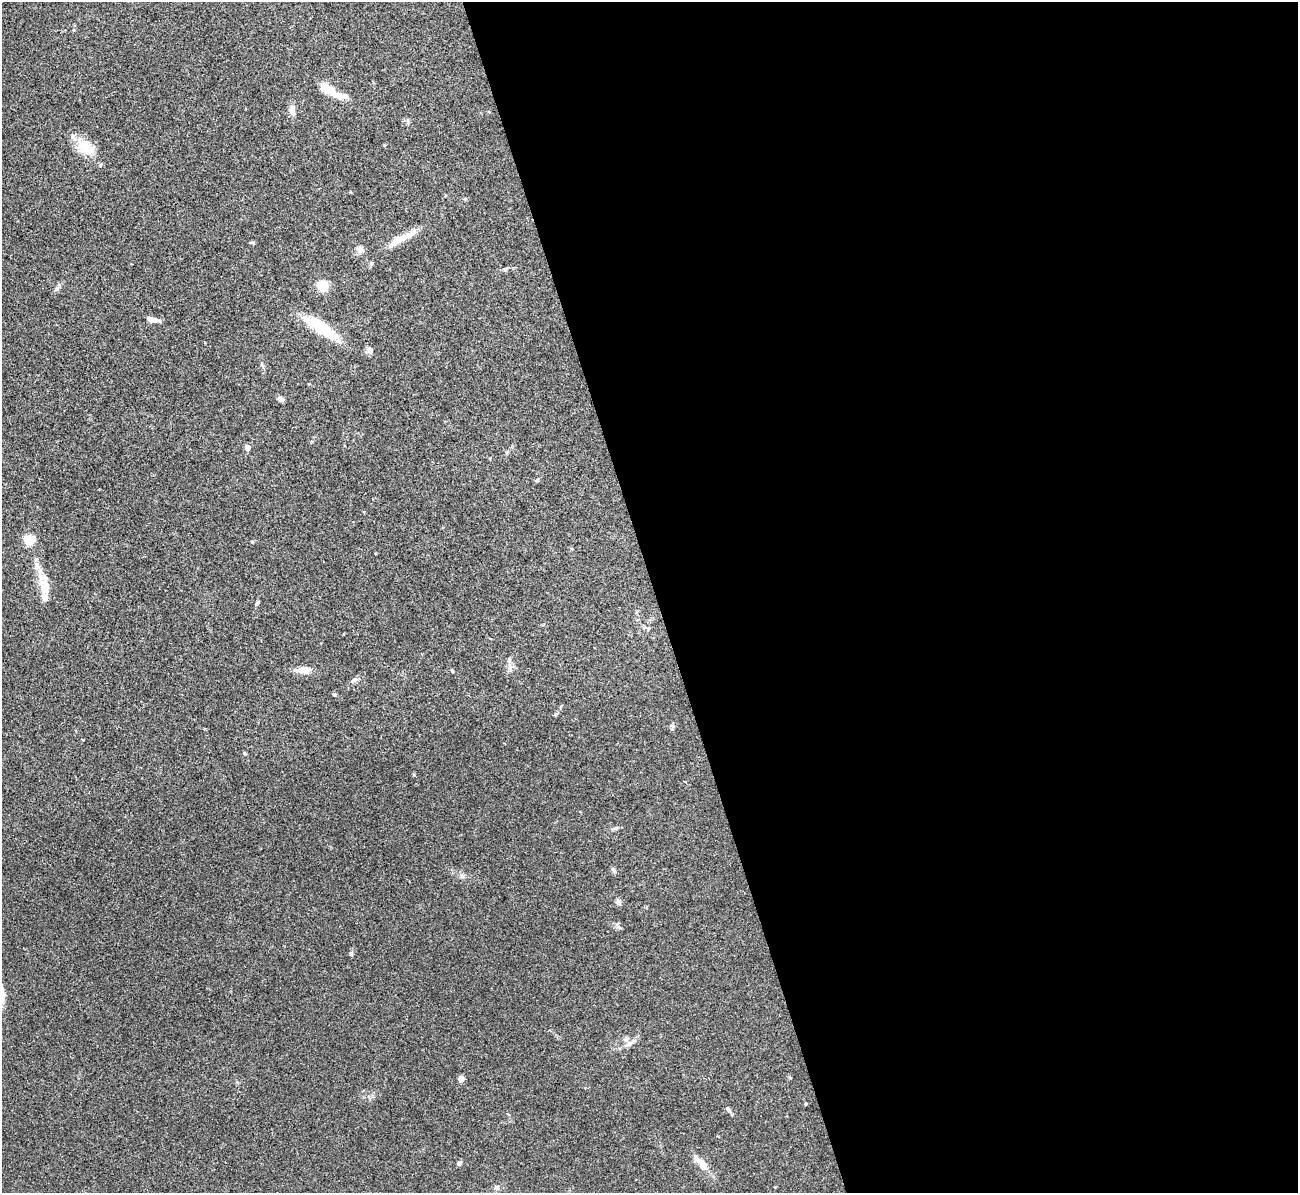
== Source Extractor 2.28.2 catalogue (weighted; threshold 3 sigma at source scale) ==
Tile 8 of 4 x 4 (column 4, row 2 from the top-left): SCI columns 3892-5187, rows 2527-3717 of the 5190 x 5175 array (HDU 1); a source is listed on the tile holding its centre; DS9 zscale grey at full resolution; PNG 1300 x 1195 px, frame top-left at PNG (2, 2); no overlay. Shown black and unused: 50% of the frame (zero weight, under 3 of 4 exposures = <1% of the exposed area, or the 3 px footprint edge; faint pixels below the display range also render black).
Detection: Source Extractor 2.28.2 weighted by HDU 2 'WHT'; one run over the whole footprint, this tile lists its part. Background 0.0751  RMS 0.0058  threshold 0.026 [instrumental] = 3 sigma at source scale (4.5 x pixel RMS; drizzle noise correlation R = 1.50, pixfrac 1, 0.05/0.05 arcsec/px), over >= 5 px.
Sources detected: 40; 1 inside a brighter object's white glare — not listed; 2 inside a brighter listed object's ellipse — not listed separately; the other 37 listed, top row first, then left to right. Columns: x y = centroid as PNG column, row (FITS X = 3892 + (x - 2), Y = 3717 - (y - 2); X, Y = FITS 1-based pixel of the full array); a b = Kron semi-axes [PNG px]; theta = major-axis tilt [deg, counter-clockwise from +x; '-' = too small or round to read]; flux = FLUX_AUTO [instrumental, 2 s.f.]
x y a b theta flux
327 89 17 10 -18 10
292 110 15 7 -87 2.9
85 148 25 16 -32 12
398 240 31 9 28 9
253 243 6 4 17 0.73
360 249 9 8 - 2.3
372 263 6 5 - 1.1
322 286 8 7 - 15
57 288 8 5 45 1.3
152 319 13 5 -14 3.5
320 327 42 12 -33 24
370 350 8 7 - 2.6
262 365 7 4 -46 0.89
281 399 6 5 - 2.3
247 447 4 4 - 5.6
537 480 7 4 37 0.75
29 539 10 7 0 12
45 587 23 13 88 8.9
257 603 8 4 54 0.8
509 660 5 5 - 1
303 670 20 8 0 5.4
452 671 4 4 - 0.79
354 680 9 5 34 1.8
334 694 5 4 - 0.76
556 714 6 5 - 0.8
244 753 5 4 - 0.61
616 828 6 5 - 1
613 870 9 4 -58 1.2
462 876 8 5 -45 1.3
618 902 8 6 -59 1.7
351 954 6 4 -73 0.77
631 1043 16 6 35 3
461 1079 4 4 - 7.5
728 1109 7 5 -62 1.4
459 1163 6 5 - 1.2
702 1163 20 8 -49 7.5
496 1188 7 5 -67 1.3
Unlisted compact peaks at least as high as the median listed source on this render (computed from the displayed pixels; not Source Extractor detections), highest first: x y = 414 775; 252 542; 790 1078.